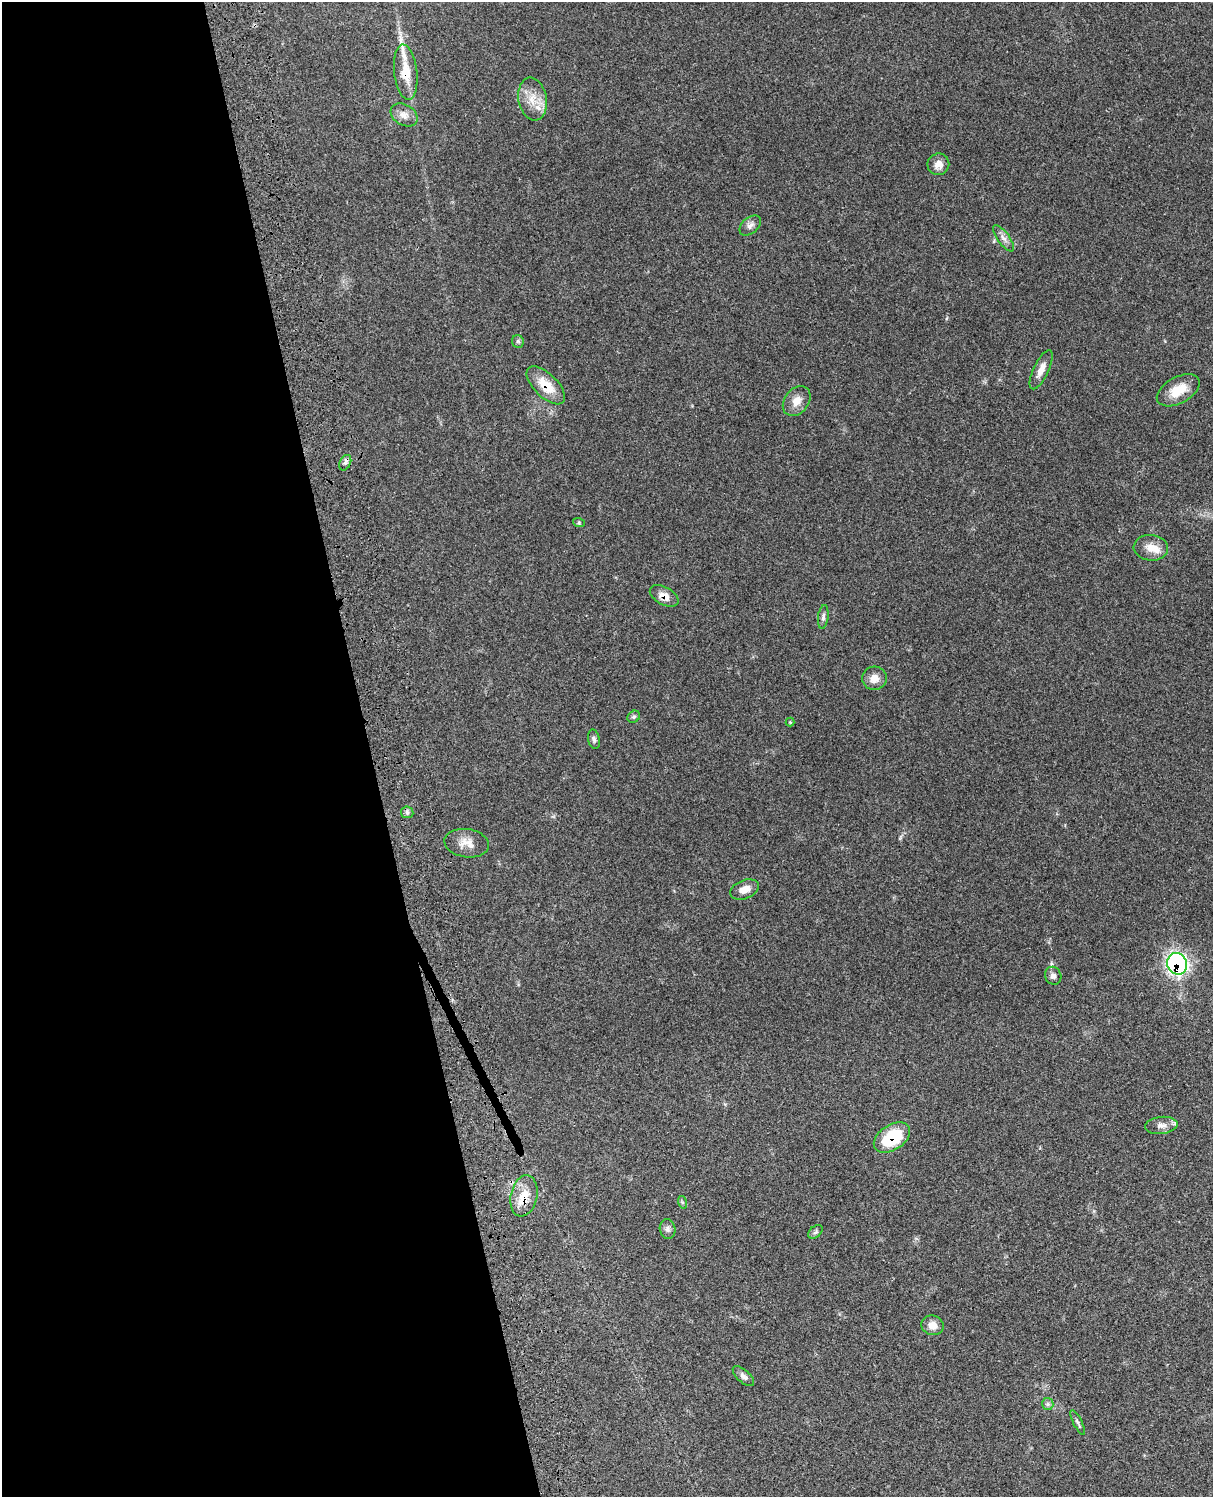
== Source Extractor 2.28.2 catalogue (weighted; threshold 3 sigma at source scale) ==
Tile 5 of 4 x 3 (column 1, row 2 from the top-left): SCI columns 124-1334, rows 1770-3264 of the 5085 x 4922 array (HDU 1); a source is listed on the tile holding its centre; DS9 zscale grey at full resolution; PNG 1215 x 1499 px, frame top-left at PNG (2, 2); each listed source drawn as its Kron ellipse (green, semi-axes under 4 px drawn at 4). Shown black and unused: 31% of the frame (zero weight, under 3 of 4 exposures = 6% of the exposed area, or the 3 px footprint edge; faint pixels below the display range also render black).
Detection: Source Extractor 2.28.2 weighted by HDU 2 'WHT'; one run over the whole footprint, this tile lists its part. Background 0.107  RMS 0.0066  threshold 0.0295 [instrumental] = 3 sigma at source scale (4.5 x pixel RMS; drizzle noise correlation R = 1.50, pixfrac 1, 0.05/0.05 arcsec/px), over >= 5 px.
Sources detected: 38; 1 long thin detection or spike segment (spike, bleed or trail) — neither listed nor drawn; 2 inside a brighter listed object's ellipse — not listed separately; the other 35 listed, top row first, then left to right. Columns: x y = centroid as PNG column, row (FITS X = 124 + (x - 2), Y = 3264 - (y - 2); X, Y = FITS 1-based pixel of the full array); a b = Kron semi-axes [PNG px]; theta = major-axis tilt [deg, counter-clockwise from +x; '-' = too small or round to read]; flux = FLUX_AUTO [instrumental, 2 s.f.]
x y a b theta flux
406 72 28 11 -83 13
533 99 21 14 -80 11
404 115 14 10 -30 5
938 164 11 10 - 5
750 225 12 8 40 2.9
1004 238 15 6 -55 3.4
518 341 6 6 - 1.1
1041 370 21 7 65 5.9
546 385 24 11 -44 14
1178 390 23 13 29 14
797 401 16 12 52 6.6
345 463 8 5 64 1.7
579 523 6 4 -18 0.78
1151 548 17 13 -5 7.6
664 596 15 8 -29 6.1
823 617 12 5 83 1.8
874 678 12 11 - 5.9
634 717 7 5 41 1.3
790 722 4 4 - 0.58
594 739 10 5 -78 1.6
407 812 6 6 - 1.4
467 843 22 14 -8 7.8
745 889 15 9 22 5.4
1177 964 11 9 -65 170
1053 976 9 8 - 2.6
1161 1125 16 8 6 4.2
892 1138 20 12 33 31
524 1196 21 13 78 12
682 1202 6 4 -72 0.97
668 1229 10 8 -79 2.2
816 1232 8 5 41 1.4
932 1325 11 9 -17 5.6
743 1376 13 6 -42 2.5
1048 1404 6 5 - 1.4
1078 1422 14 4 -64 1.6
Overlapping masked pixels (flux is a lower limit): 7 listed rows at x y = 406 72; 546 385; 345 463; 664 596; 1177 964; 892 1138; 524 1196